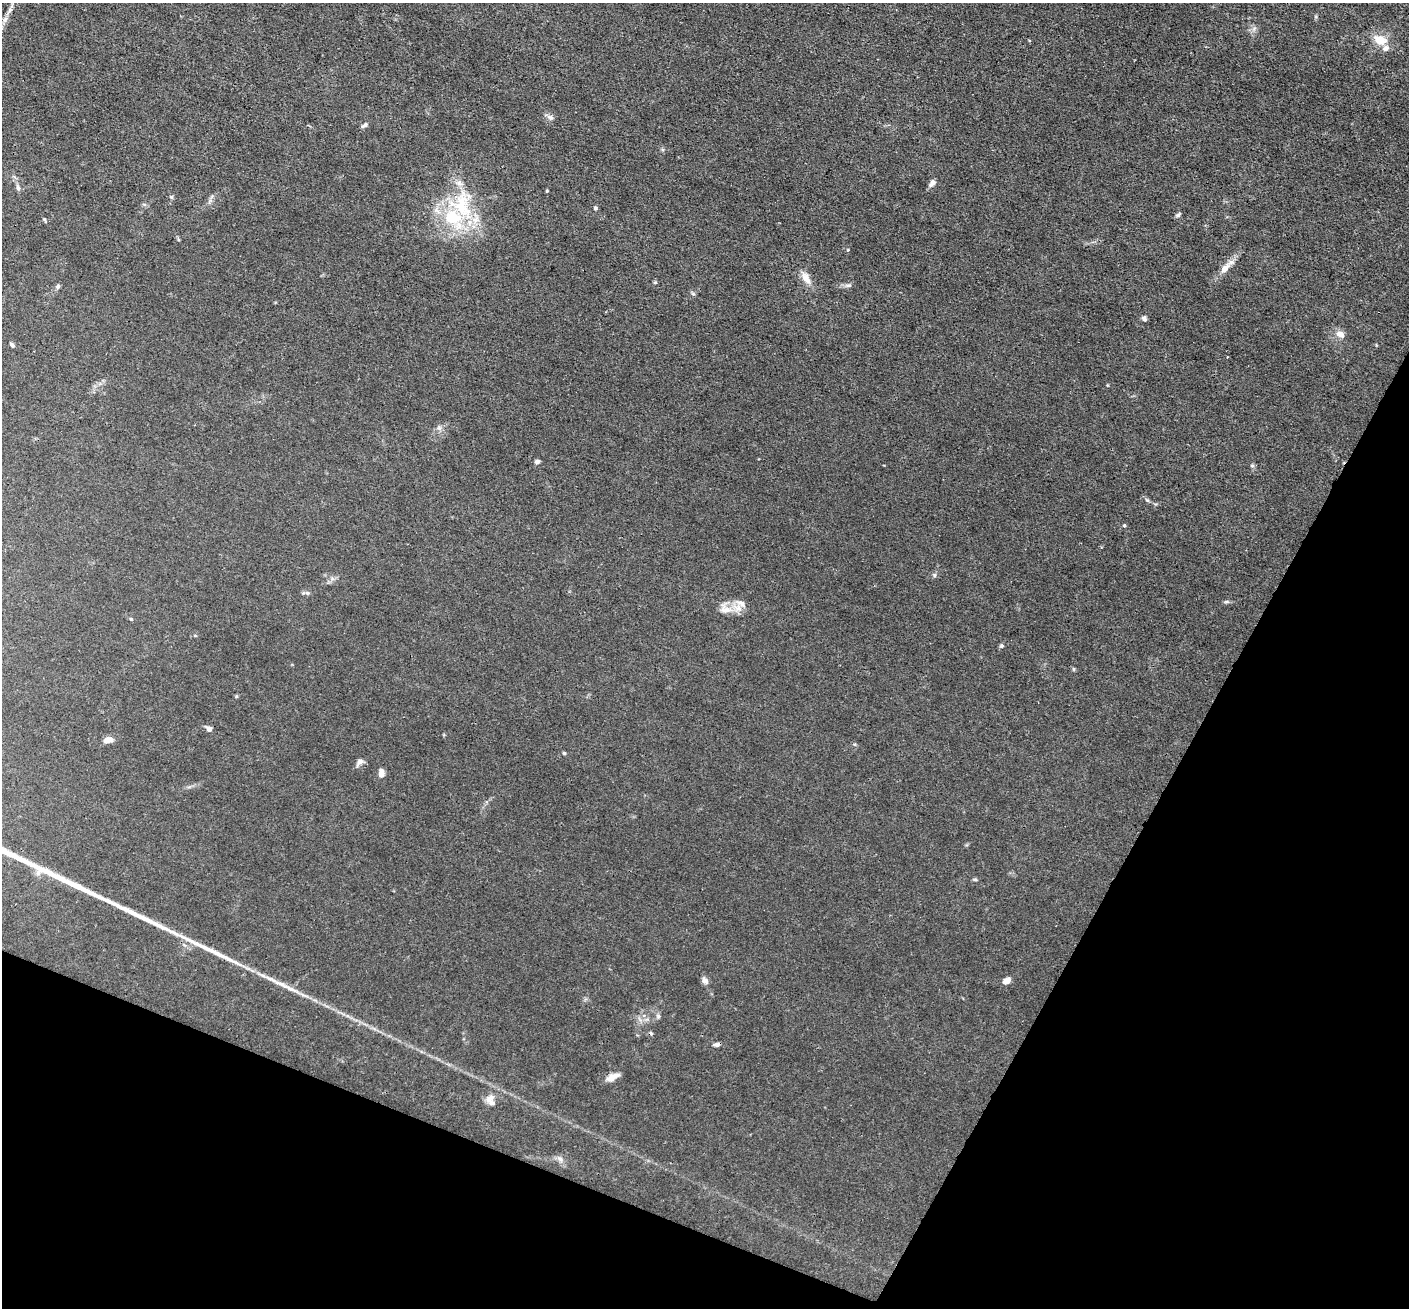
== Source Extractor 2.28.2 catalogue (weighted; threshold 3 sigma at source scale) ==
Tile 15 of 4 x 4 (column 3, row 4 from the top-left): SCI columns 2818-4224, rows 280-1585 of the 5635 x 5648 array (HDU 1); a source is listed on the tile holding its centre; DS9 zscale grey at full resolution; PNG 1411 x 1310 px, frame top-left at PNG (2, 3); no overlay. Shown black and unused: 23% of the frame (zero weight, under 3 of 4 exposures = <1% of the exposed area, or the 3 px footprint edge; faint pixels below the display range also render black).
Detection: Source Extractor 2.28.2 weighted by HDU 2 'WHT'; one run over the whole footprint, this tile lists its part. Background 0.016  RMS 0.003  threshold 0.0135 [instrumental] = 3 sigma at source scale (4.5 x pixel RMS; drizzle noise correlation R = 1.50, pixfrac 1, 0.05/0.05 arcsec/px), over >= 5 px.
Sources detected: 51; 2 cosmic-ray / hot-pixel residue — not listed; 4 inside a brighter listed object's ellipse — not listed separately; the other 45 listed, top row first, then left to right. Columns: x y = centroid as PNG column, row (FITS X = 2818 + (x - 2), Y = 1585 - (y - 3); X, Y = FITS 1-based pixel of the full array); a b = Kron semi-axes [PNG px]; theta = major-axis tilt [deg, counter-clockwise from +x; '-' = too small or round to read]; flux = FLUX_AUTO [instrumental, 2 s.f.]
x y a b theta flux
1380 40 18 12 -22 4.8
550 117 10 7 -26 1
364 125 10 5 30 0.72
932 183 10 6 54 1.2
18 188 8 5 -79 0.77
547 191 3 3 - 0.27
171 197 5 5 - 0.41
462 205 49 28 -86 22
595 208 5 5 - 0.48
1178 215 8 4 34 0.63
1225 268 15 8 49 3
806 278 20 9 -58 2.8
655 282 5 4 - 0.36
848 285 8 4 8 0.7
58 286 7 5 64 0.65
1144 319 7 6 - 0.77
1340 334 12 9 -25 2
12 345 6 4 -46 0.62
439 428 7 6 - 0.86
537 461 6 5 - 0.77
1252 466 6 4 0 0.41
1147 500 7 4 -44 0.5
1124 525 5 4 - 0.41
934 575 6 5 - 0.54
332 579 7 4 -1 0.7
307 593 6 5 - 0.54
1226 602 8 4 -8 0.5
737 608 15 12 -13 3.2
131 619 5 4 - 0.31
1002 646 6 6 - 0.48
1074 669 6 4 -88 0.33
209 729 6 5 - 1.2
108 740 10 6 13 2.3
564 753 5 4 - 0.35
360 762 10 7 39 1.3
381 773 8 5 -85 2
975 879 6 4 0 0.37
705 981 8 6 -60 1.4
1007 981 10 7 32 1.5
280 983 34 6 -23 4.1
658 1016 7 6 - 0.66
717 1044 8 5 12 0.78
613 1077 16 7 25 2.5
490 1099 15 11 -84 2.4
560 1159 8 6 -28 1.1